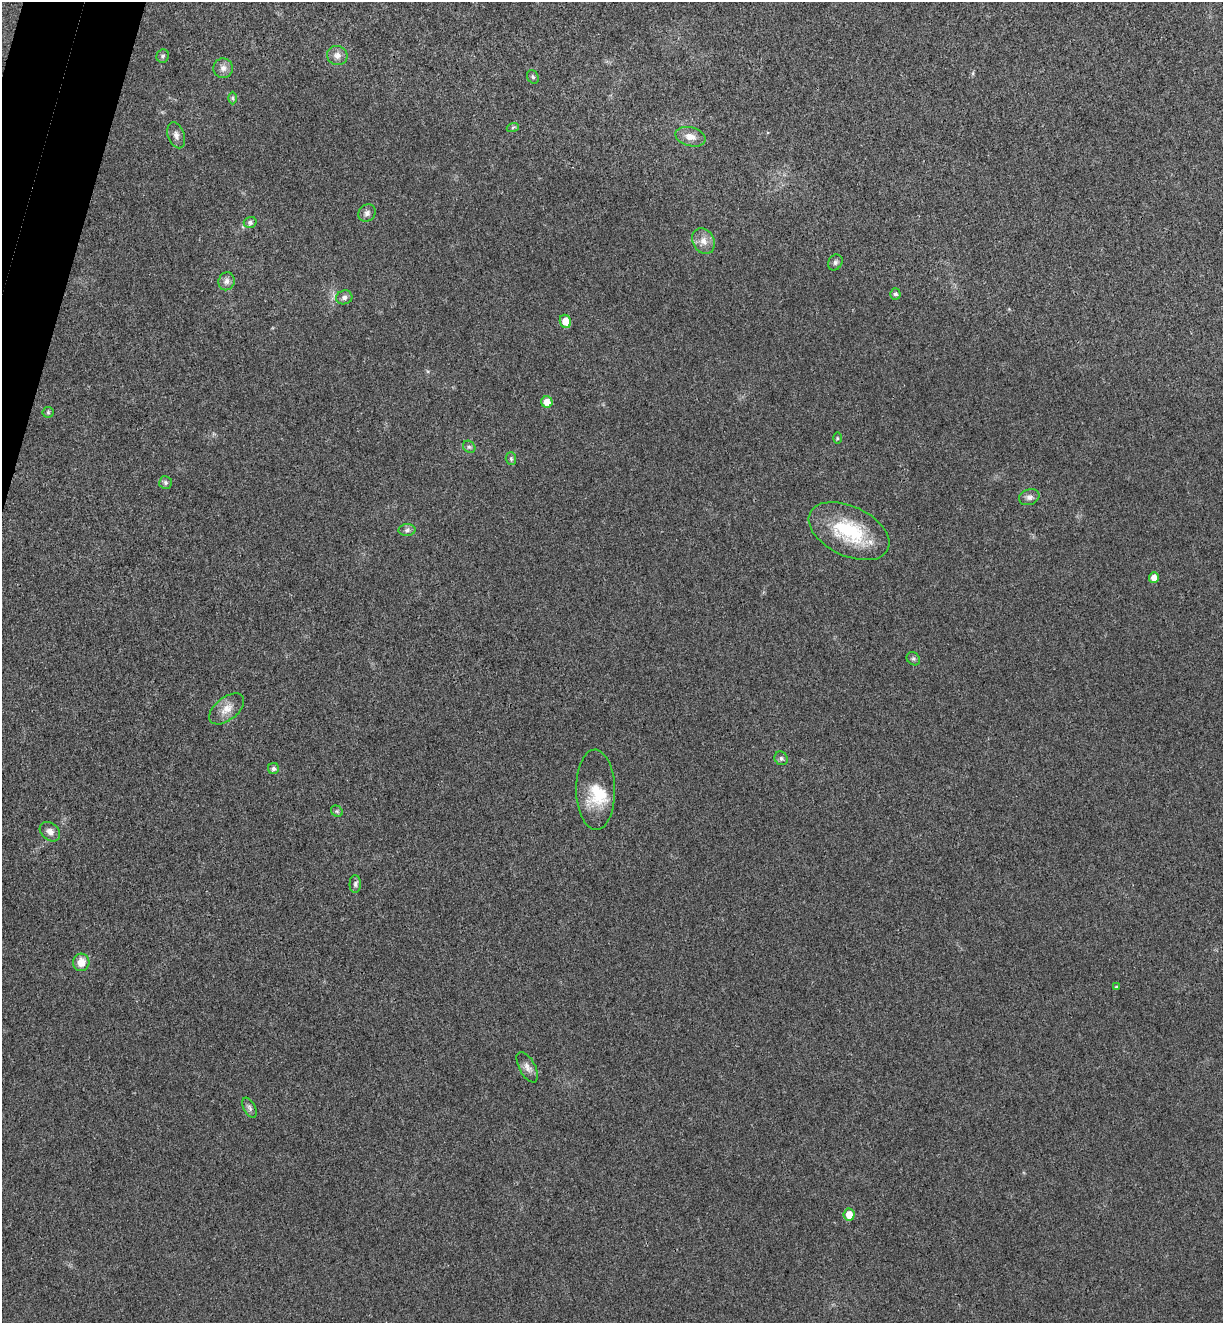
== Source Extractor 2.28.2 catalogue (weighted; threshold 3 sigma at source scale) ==
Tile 11 of 4 x 4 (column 3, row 3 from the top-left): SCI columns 2627-3847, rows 1347-2667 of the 5380 x 5331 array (HDU 1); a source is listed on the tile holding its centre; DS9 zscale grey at full resolution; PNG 1225 x 1325 px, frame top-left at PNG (2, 2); each listed source drawn as its Kron ellipse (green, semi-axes under 4 px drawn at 4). Shown black and unused: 2% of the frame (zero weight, under 3 of 4 exposures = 6% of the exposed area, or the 3 px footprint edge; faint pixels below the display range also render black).
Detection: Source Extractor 2.28.2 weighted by HDU 2 'WHT'; one run over the whole footprint, this tile lists its part. Background 0.0355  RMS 0.0053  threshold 0.0239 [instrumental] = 3 sigma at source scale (4.5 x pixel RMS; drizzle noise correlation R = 1.50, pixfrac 1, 0.05/0.05 arcsec/px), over >= 5 px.
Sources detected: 40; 1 inside a brighter listed object's ellipse — not listed separately; the other 39 listed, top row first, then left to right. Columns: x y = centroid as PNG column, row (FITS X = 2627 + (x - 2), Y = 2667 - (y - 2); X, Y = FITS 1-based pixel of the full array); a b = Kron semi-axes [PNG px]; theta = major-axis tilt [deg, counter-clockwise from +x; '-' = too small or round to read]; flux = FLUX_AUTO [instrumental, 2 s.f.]
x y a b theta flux
337 55 10 9 - 3.3
163 56 6 6 - 1
223 68 10 10 - 3
533 77 7 5 -62 1.1
233 98 6 4 -90 0.83
513 127 6 4 20 0.76
176 135 13 8 -71 2.8
690 137 15 9 -15 4.9
367 213 9 8 - 2.2
250 222 6 5 - 1.5
703 241 13 10 -62 4.5
835 262 8 7 - 1.4
227 281 9 8 - 2.4
895 294 5 5 - 1.3
344 297 8 7 - 1.8
565 321 7 5 -67 6.9
547 402 6 5 - 5.5
48 412 5 5 - 0.81
837 438 5 3 - 0.55
469 447 7 5 -42 1.1
511 459 6 5 - 0.97
166 483 6 6 - 1.3
1029 497 10 8 19 2.4
407 530 8 6 1 1.6
849 531 43 25 -25 35
1154 577 5 5 - 4.3
913 659 7 6 - 1.1
227 709 20 11 39 6
781 758 7 6 - 1.2
274 768 5 5 - 1.4
595 790 40 19 -89 18
337 811 6 5 - 0.84
50 832 11 8 -40 3.3
355 884 9 5 89 1.5
81 962 8 8 - 6.3
1116 987 3 3 - 0.58
527 1067 17 8 -61 3.1
250 1108 11 6 -62 1.7
849 1214 6 5 - 6.3